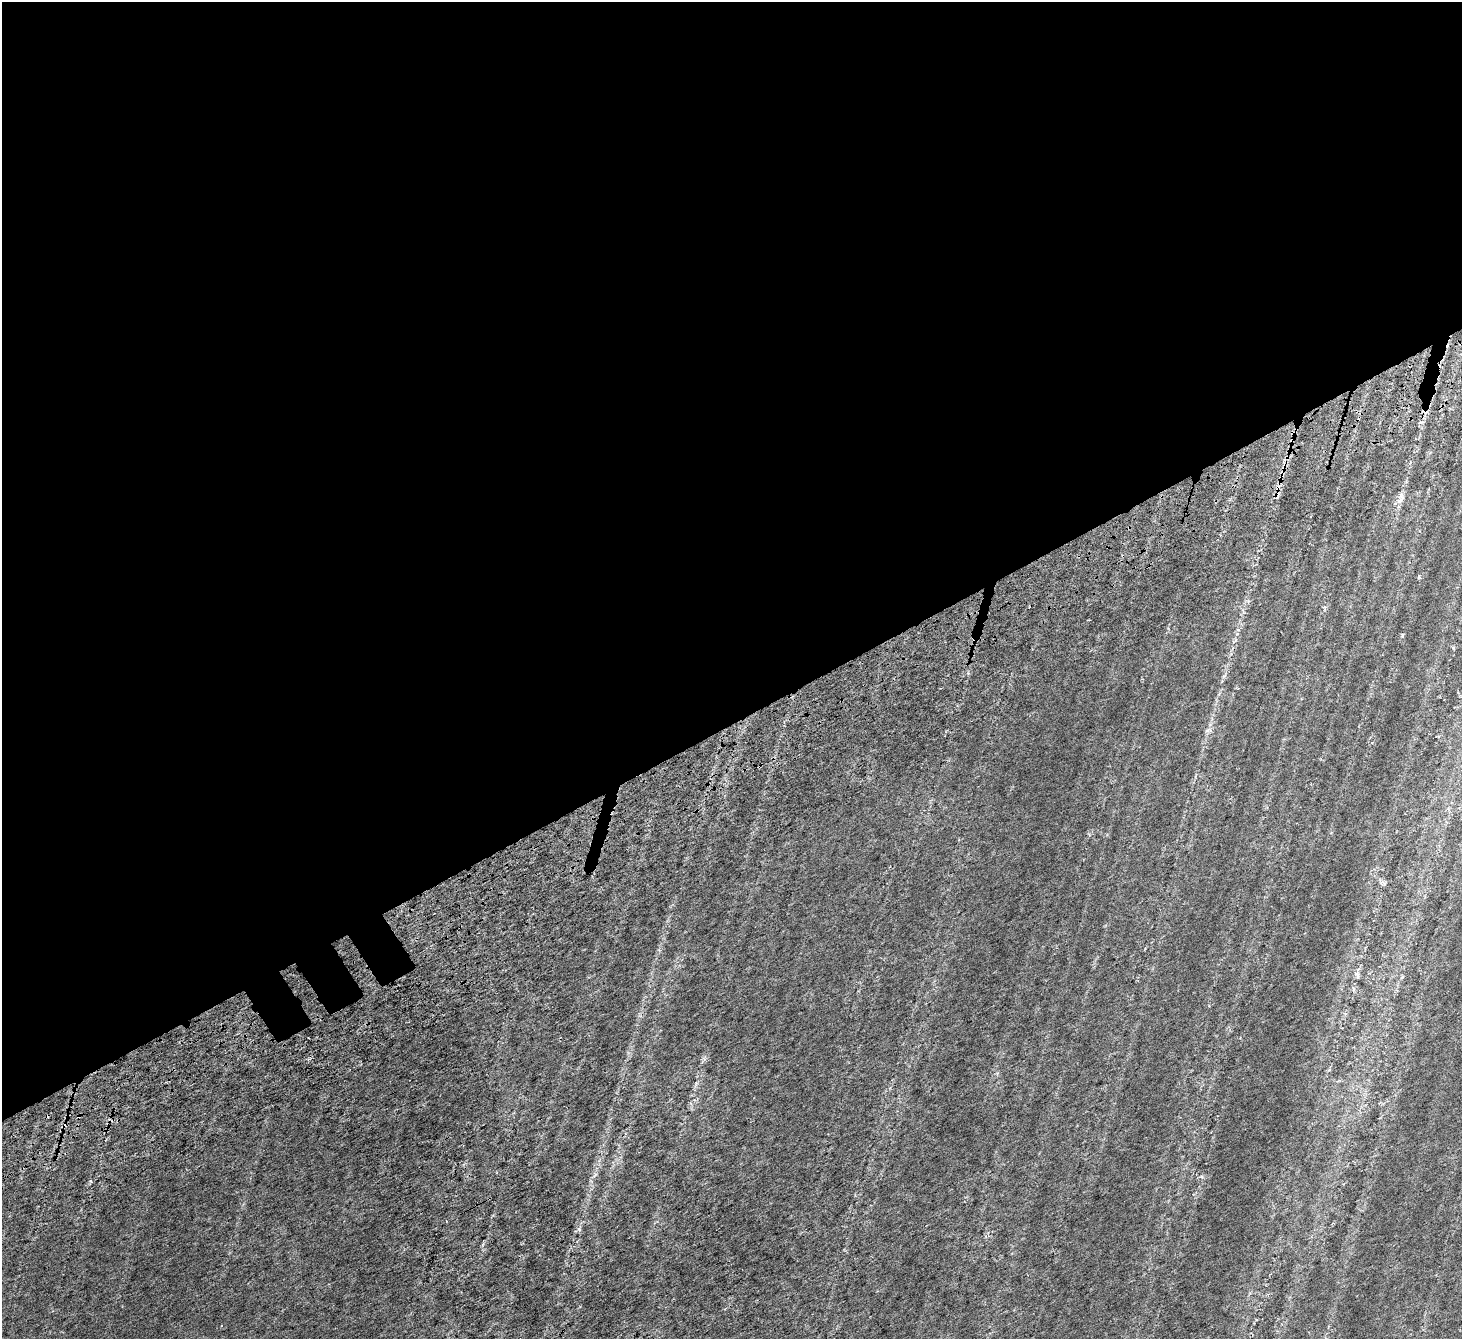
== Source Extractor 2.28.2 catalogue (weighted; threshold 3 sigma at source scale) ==
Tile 2 of 4 x 4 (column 2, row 1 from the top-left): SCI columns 1628-3087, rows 4348-5684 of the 6180 x 6078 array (HDU 1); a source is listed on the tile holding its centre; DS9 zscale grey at full resolution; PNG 1464 x 1341 px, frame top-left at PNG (2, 2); no overlay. Shown black and unused: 55% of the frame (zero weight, under 4 of 7 exposures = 11% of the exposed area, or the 3 px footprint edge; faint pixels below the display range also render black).
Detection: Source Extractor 2.28.2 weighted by HDU 2 'WHT'; one run over the whole footprint, this tile lists its part. Background 0.00654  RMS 0.0052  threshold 0.0214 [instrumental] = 3 sigma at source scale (4.09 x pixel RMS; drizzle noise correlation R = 1.36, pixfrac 0.8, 0.0396/0.0396 arcsec/px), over >= 5 px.
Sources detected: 5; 1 cosmic-ray / hot-pixel residue — not listed; the other 4 listed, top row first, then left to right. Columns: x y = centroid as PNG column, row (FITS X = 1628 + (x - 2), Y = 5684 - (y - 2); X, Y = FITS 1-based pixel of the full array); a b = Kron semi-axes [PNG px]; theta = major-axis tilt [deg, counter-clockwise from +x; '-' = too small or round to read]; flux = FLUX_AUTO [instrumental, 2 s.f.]
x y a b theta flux
1400 499 17 6 55 2.8
1208 730 11 5 -1 1.3
1357 975 10 6 -63 1.4
1353 990 9 4 90 1